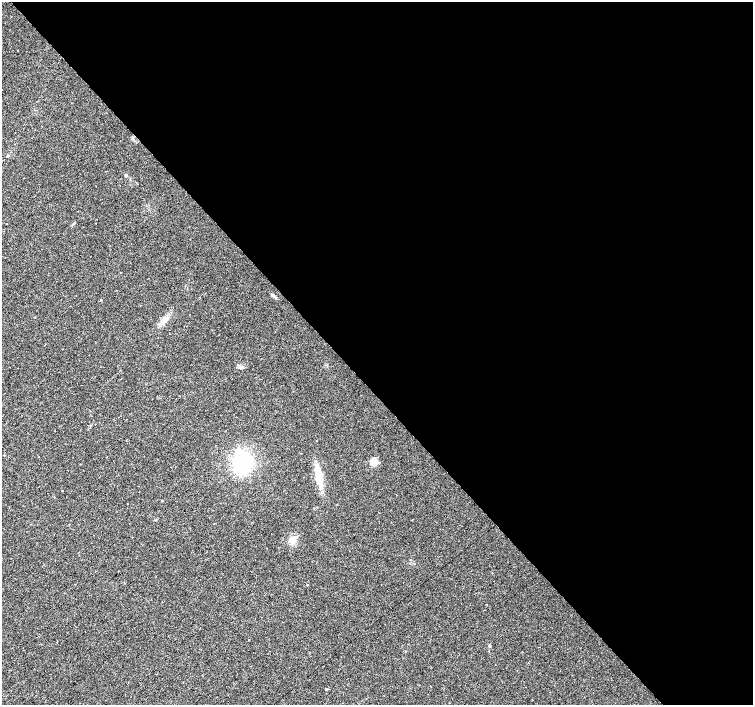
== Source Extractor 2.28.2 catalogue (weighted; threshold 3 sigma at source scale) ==
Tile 8 of 4 x 4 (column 4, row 2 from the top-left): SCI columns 4505-6005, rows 2955-4359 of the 6008 x 5969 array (HDU 1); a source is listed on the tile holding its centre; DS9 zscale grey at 2 x 2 block average (1 PNG px = mean of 2 x 2 image px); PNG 755 x 707 px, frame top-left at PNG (2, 2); no overlay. Shown black and unused: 55% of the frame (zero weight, under 2 of 3 exposures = <1% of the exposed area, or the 3 px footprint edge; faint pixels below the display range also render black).
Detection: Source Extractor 2.28.2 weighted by HDU 2 'WHT'; one run over the whole footprint, this tile lists its part. Background 0.0312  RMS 0.0061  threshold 0.0272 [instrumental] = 3 sigma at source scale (4.5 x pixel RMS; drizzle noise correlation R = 1.50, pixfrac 1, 0.0396/0.0396 arcsec/px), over >= 5 px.
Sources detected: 31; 1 inside a brighter object's white glare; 7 cosmic-ray / hot-pixel residue — not listed; the other 23 listed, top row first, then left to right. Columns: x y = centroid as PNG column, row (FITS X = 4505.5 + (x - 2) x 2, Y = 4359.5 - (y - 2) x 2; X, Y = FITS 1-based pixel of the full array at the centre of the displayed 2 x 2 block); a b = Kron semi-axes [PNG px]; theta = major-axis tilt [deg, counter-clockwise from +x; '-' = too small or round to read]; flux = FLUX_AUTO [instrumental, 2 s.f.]
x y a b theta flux
17 50 2 2 - 4.7
132 138 3 2 - 1.1
8 156 2 2 - 15
126 175 3 3 - 1.6
73 223 5 2 - 1.4
101 300 2 2 - 1.3
165 320 8 4 45 6
241 367 8 3 -28 2.8
243 462 18 15 71 80
373 462 7 5 -69 13
171 467 2 2 - 0.69
319 477 22 8 -79 29
62 491 2 2 - 1.9
162 501 3 2 - 0.86
248 510 2 2 - 0.97
132 537 2 2 - 0.52
293 540 8 7 - 9.7
75 584 2 2 - 1.2
307 585 2 2 - 18
489 645 4 2 - 1.2
431 686 2 2 - 1.7
326 689 2 2 - 2
532 700 2 2 - 0.61
Diffuse or blended objects may show on this block-average render without a row.